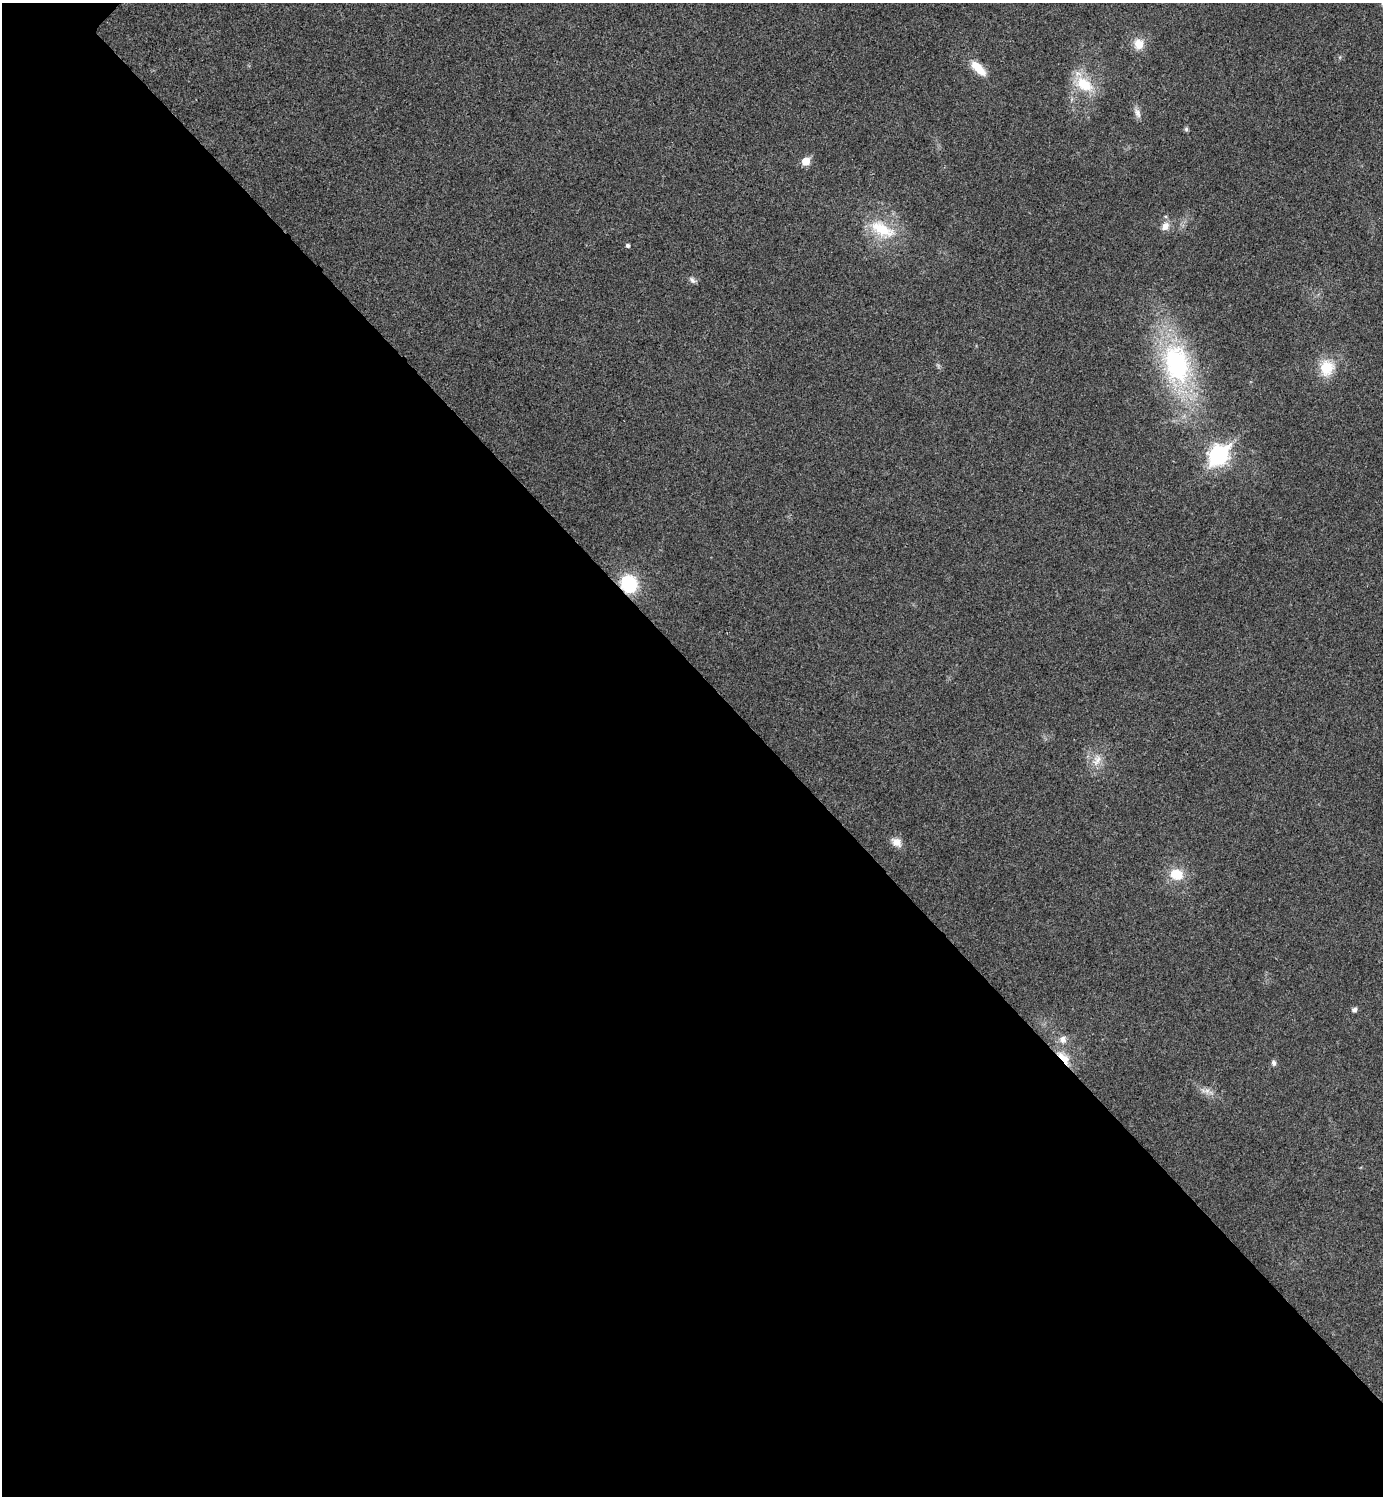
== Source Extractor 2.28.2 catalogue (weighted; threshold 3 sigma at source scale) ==
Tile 14 of 4 x 4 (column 2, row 4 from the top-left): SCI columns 1551-2931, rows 29-1522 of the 6006 x 6006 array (HDU 1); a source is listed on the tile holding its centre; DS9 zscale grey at full resolution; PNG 1385 x 1498 px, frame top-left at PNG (2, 3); no overlay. Shown black and unused: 55% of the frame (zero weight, under 3 of 4 exposures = <1% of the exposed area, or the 3 px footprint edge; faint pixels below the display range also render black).
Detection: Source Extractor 2.28.2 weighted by HDU 2 'WHT'; one run over the whole footprint, this tile lists its part. Background 0.0189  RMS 0.0055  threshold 0.0248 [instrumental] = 3 sigma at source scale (4.5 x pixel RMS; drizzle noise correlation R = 1.50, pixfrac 1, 0.05/0.05 arcsec/px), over >= 5 px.
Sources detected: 22; all 22 listed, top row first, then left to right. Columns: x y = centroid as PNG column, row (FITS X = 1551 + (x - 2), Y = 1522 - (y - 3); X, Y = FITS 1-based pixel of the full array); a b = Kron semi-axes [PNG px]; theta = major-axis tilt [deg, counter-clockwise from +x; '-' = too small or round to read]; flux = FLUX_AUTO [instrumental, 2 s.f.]
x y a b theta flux
1138 44 13 11 -78 7.1
978 68 22 9 -45 10
1084 84 27 16 -33 17
1137 113 15 7 -65 3
1186 129 6 6 - 1
806 161 6 5 - 13
1165 226 12 10 58 4.2
882 229 38 17 -27 21
627 245 4 4 - 1.2
692 280 10 6 -40 1.8
1176 364 50 31 -77 89
1327 368 20 17 72 14
1219 455 9 7 47 230
629 584 17 16 - 27
1097 760 18 10 62 6.2
897 842 14 10 -32 4.4
1176 874 15 13 -17 12
1354 1010 5 5 - 2
1063 1039 11 10 - 3.5
1064 1058 23 9 -46 8.1
1274 1063 7 6 - 1.5
1207 1091 9 6 22 2.5
Overlapping masked pixels (flux is a lower limit): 2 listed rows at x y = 629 584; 1064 1058